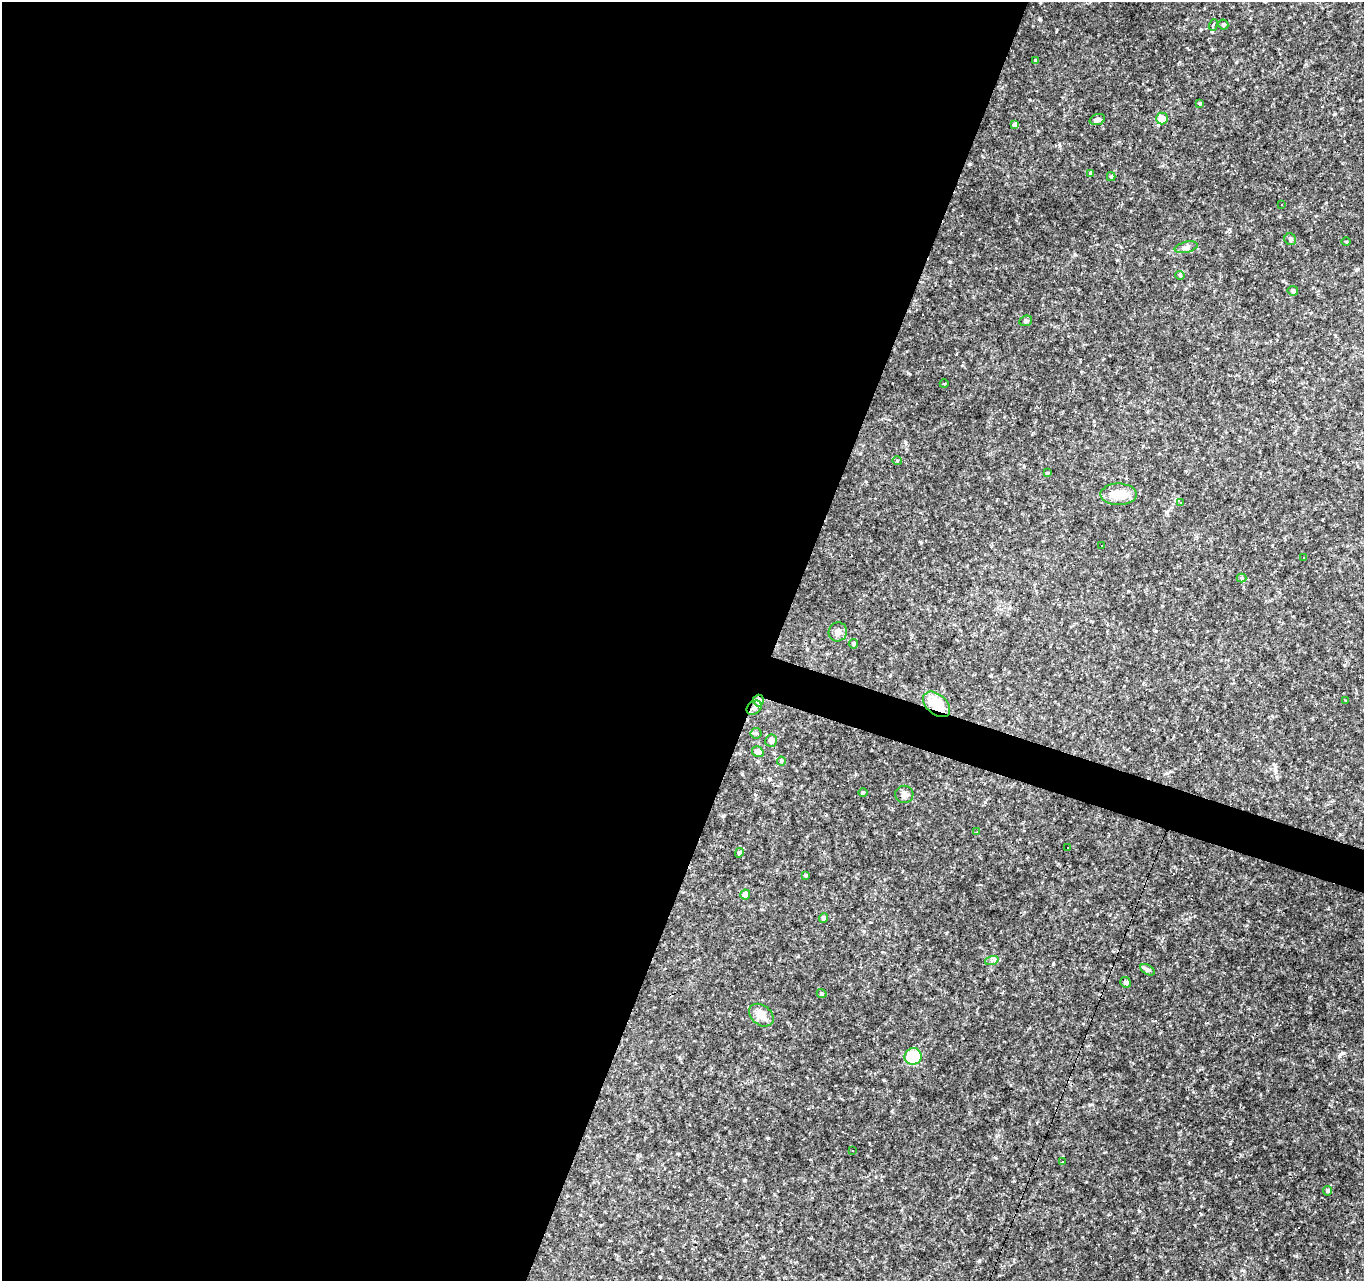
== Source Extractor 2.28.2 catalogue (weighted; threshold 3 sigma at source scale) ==
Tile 5 of 4 x 4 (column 1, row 2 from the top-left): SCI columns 4-1365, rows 2830-4108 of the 5451 x 5596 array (HDU 1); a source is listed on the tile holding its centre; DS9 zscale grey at full resolution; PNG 1366 x 1283 px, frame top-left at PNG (2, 2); each listed source drawn as its Kron ellipse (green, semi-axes under 4 px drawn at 4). Shown black and unused: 58% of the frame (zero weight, under 2 of 3 exposures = <1% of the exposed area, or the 3 px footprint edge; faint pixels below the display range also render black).
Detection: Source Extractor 2.28.2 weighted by HDU 2 'WHT'; one run over the whole footprint, this tile lists its part. Background 0.141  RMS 0.0078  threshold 0.0351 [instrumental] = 3 sigma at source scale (4.5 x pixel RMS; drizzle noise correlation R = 1.50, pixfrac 1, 0.0396/0.0396 arcsec/px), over >= 5 px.
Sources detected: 65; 14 cosmic-ray / hot-pixel residue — neither listed nor drawn; the other 51 listed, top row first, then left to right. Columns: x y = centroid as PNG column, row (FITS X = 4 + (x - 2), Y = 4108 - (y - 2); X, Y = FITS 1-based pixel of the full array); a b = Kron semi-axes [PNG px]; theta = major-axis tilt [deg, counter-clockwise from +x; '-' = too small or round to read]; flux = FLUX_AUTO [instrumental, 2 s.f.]
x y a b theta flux
1223 24 5 5 - 1.5
1213 25 6 4 69 2.2
1036 61 3 3 - 1.4
1200 103 3 3 - 1
1162 118 6 6 - 9.8
1097 119 8 5 19 1.9
1015 125 4 4 - 2.9
1090 173 4 3 - 1.1
1111 177 4 4 - 1
1282 205 2 2 - 0.49
1290 239 6 5 - 1.7
1346 242 4 3 - 0.65
1186 247 12 5 13 2.6
1180 275 5 4 - 0.89
1293 291 5 4 - 1.4
1026 321 6 5 - 1.3
944 384 4 3 - 0.55
897 460 5 3 - 0.8
1047 473 4 4 - 0.85
1119 494 18 11 0 13
1181 503 3 3 - 3.5
1102 546 2 2 - 0.45
1304 558 3 2 - 1
1242 578 5 4 - 1.1
838 632 10 9 - 3.5
853 644 5 5 - 1.4
758 700 6 5 - 3.9
1346 701 3 3 - 0.68
937 704 15 10 -40 17
754 708 8 6 34 2.9
756 733 5 5 - 1.2
771 741 6 6 - 3.5
758 752 6 5 - 3.4
781 761 4 4 - 0.86
863 792 5 3 - 0.77
904 794 9 8 - 3.2
977 832 4 3 - 0.56
1068 847 2 2 - 0.56
739 853 5 4 - 1.5
806 875 3 3 - 1
745 894 5 5 - 4.6
823 918 5 4 - 1.5
992 960 7 4 18 1.5
1148 970 8 4 -30 1.9
1126 982 5 5 - 2.1
822 993 5 4 - 1
761 1015 13 10 -38 6.7
913 1056 8 8 - 24
853 1151 3 2 - 1.5
1062 1162 2 2 - 0.79
1327 1191 5 4 - 1.3
Overlapping masked pixels (flux is a lower limit): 3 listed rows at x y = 758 700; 937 704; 754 708
Unlisted compact peaks at least as high as the median listed source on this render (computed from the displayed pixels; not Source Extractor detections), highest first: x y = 979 1261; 1139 1211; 1342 1053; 1075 255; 908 373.